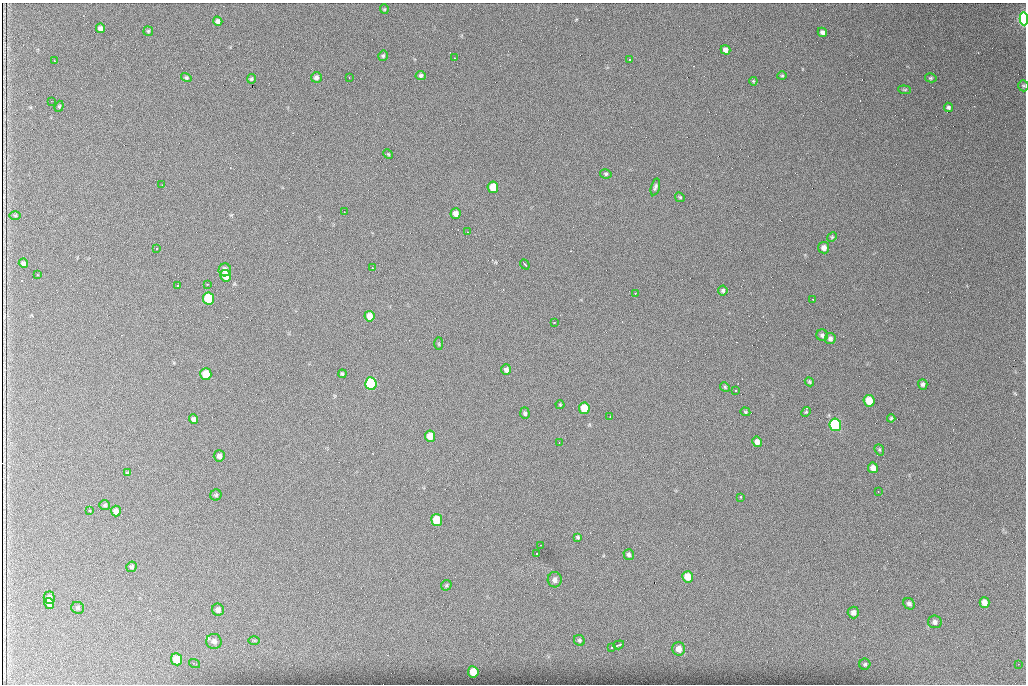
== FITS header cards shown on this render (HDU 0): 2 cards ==
NAXIS1  =                 1024 /fastest changing axis
NAXIS2  =                  682 /next to fastest changing axis

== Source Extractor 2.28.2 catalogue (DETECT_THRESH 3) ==
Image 1024 x 682 px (HDU 0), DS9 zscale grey, 1 PNG px = 1 image px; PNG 1028 x 686 px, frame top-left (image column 1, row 682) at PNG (2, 3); each listed source drawn as its Kron ellipse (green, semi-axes under 4 px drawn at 4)
Background 1020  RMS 23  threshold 68.6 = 3 sigma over >= 5 px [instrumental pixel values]
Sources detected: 115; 2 with non-positive FLUX_AUTO (blend fragments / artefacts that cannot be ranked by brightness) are neither listed nor drawn; the other 113 listed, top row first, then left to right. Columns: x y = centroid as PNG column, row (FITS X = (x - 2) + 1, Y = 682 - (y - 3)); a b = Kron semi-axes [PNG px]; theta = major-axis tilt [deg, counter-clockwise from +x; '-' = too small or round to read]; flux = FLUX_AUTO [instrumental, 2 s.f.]
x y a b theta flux
384 9 5 4 - 1600
1024 19 7 4 -87 350000
218 21 5 4 - 4900
100 28 5 4 - 5700
148 31 5 5 - 1900
822 32 5 4 - 5000
725 50 5 4 - 6800
383 56 5 4 - 2500
455 58 2 2 - 1300
630 60 3 3 - 3900
54 61 2 2 - 990
421 75 5 4 - 3300
782 76 4 4 - 1700
316 77 5 5 - 4200
349 77 2 2 - 1100
186 78 5 4 - 2600
931 78 6 4 -12 2100
251 79 5 4 - 2500
753 81 4 4 - 1500
1023 86 6 5 - 2100
905 90 6 4 -5 2000
51 101 2 2 - 950
59 106 6 4 68 1900
949 107 5 4 - 3100
388 154 5 4 - 1700
606 174 6 4 -13 2200
162 185 3 2 - 1300
493 187 6 5 - 31000
655 187 8 4 74 3500
680 197 5 4 - 2200
344 212 2 2 - 780
456 214 5 5 - 9400
15 215 6 4 -1 1700
467 232 2 2 - 1200
832 237 5 4 - 1800
156 248 3 2 - 2300
824 248 5 5 - 8000
23 263 5 4 - 4000
525 264 5 2 - 4800
372 268 3 2 - 3300
225 270 6 6 - 7500
37 275 2 2 - 1100
225 276 6 5 - 21000
207 284 3 3 - 1700
178 286 3 2 - 2300
723 291 5 4 - 2900
635 293 2 2 - 1100
209 298 6 5 - 120000
813 299 3 2 - 1800
369 316 5 5 - 15000
554 323 3 3 - 3800
822 335 6 5 - 4000
830 338 6 5 - 4900
439 343 6 3 -90 1600
506 370 5 5 - 5100
206 374 6 5 - 37000
342 374 4 3 - 2500
809 382 5 4 - 1900
371 383 6 6 - 200000
923 384 5 4 - 3300
725 387 5 4 - 1900
736 390 3 2 - 1300
869 401 6 5 - 29000
560 405 4 4 - 1400
584 408 6 5 - 39000
745 412 5 4 - 2000
806 412 5 4 - 1700
525 413 6 4 -87 2800
610 417 3 2 - 1500
891 418 4 3 - 1900
194 419 5 4 - 4600
835 425 6 6 - 230000
430 436 5 5 - 17000
559 442 2 2 - 840
757 442 5 5 - 7100
879 450 6 4 -69 2200
219 456 5 5 - 6000
873 468 5 5 - 9200
128 473 4 4 - 2200
878 492 3 2 - 1400
216 495 6 5 - 2800
740 497 3 3 - 5300
105 505 5 4 - 2300
90 511 3 2 - 4300
116 511 5 5 - 7900
437 520 6 5 - 44000
578 537 3 3 - 2200
540 545 2 2 - 1300
537 554 2 2 - 1200
629 555 5 5 - 3800
132 567 5 5 - 2700
688 577 6 5 - 23000
555 580 7 7 - 5800
446 585 6 4 46 2100
49 598 6 5 - 7700
984 602 5 5 - 10000
49 603 5 5 - 5700
909 604 6 5 - 4300
78 608 6 6 - 2800
218 610 6 5 - 6800
853 613 6 5 - 6500
935 622 7 6 - 4800
254 640 6 4 -1 1700
579 640 6 5 - 2600
214 641 8 7 - 7000
619 645 5 3 - 4400
612 647 3 3 - 2100
679 649 7 6 - 12000
176 659 6 5 - 33000
195 664 6 2 -18 1600
865 664 5 5 - 2600
1018 664 2 2 - 750
473 672 6 5 - 33000
At the frame edge (FLAGS 8, measured only in part): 2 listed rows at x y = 1024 19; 1023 86
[2 non-positive-flux detections neither listed nor drawn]

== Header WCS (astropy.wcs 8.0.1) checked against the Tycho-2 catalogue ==
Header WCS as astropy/WCSLIB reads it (CRVAL/CRPIX/CD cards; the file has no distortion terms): RA---TAN/DEC--TAN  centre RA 07:06:07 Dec +31:10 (106.53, +31.16 deg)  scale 1.43 arcsec/px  FOV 24.4' x 16.3'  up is -93 deg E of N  parity flipped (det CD > 0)
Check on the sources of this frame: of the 60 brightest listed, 10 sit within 2.1 arcsec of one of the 14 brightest Tycho-2 stars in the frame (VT <= 12.35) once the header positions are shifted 0.25 arcsec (0.06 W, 0.24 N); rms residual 0.86 arcsec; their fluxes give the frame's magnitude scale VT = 23.07 - 2.5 log10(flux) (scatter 0.25 mag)
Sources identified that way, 10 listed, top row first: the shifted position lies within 2.1 arcsec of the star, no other Tycho-2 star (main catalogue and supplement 1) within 4.2 arcsec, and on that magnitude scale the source's flux lands within +1.5 / -3 mag of the star's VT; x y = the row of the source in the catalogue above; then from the Tycho-2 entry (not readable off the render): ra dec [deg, ICRS J2000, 3 dp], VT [Tycho-2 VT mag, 2 dp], TYC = Tycho-2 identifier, HIP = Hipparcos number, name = IAU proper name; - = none
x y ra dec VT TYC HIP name
1024 19 106.369 +31.359 8.79 2438-636-1 - -
493 187 106.458 +31.151 12.35 2438-728-1 - -
209 298 106.516 +31.041 10.39 2438-398-1 - -
206 374 106.551 +31.041 11.84 2438-663-1 - -
371 383 106.552 +31.106 9.20 2438-180-1 - -
869 401 106.550 +31.305 11.61 2438-184-1 - -
584 408 106.559 +31.192 11.79 2438-1039-1 - -
835 425 106.562 +31.292 10.01 2438-106-1 - -
437 520 106.614 +31.135 11.36 2438-550-1 - -
473 672 106.684 +31.152 11.76 2438-931-1 - -